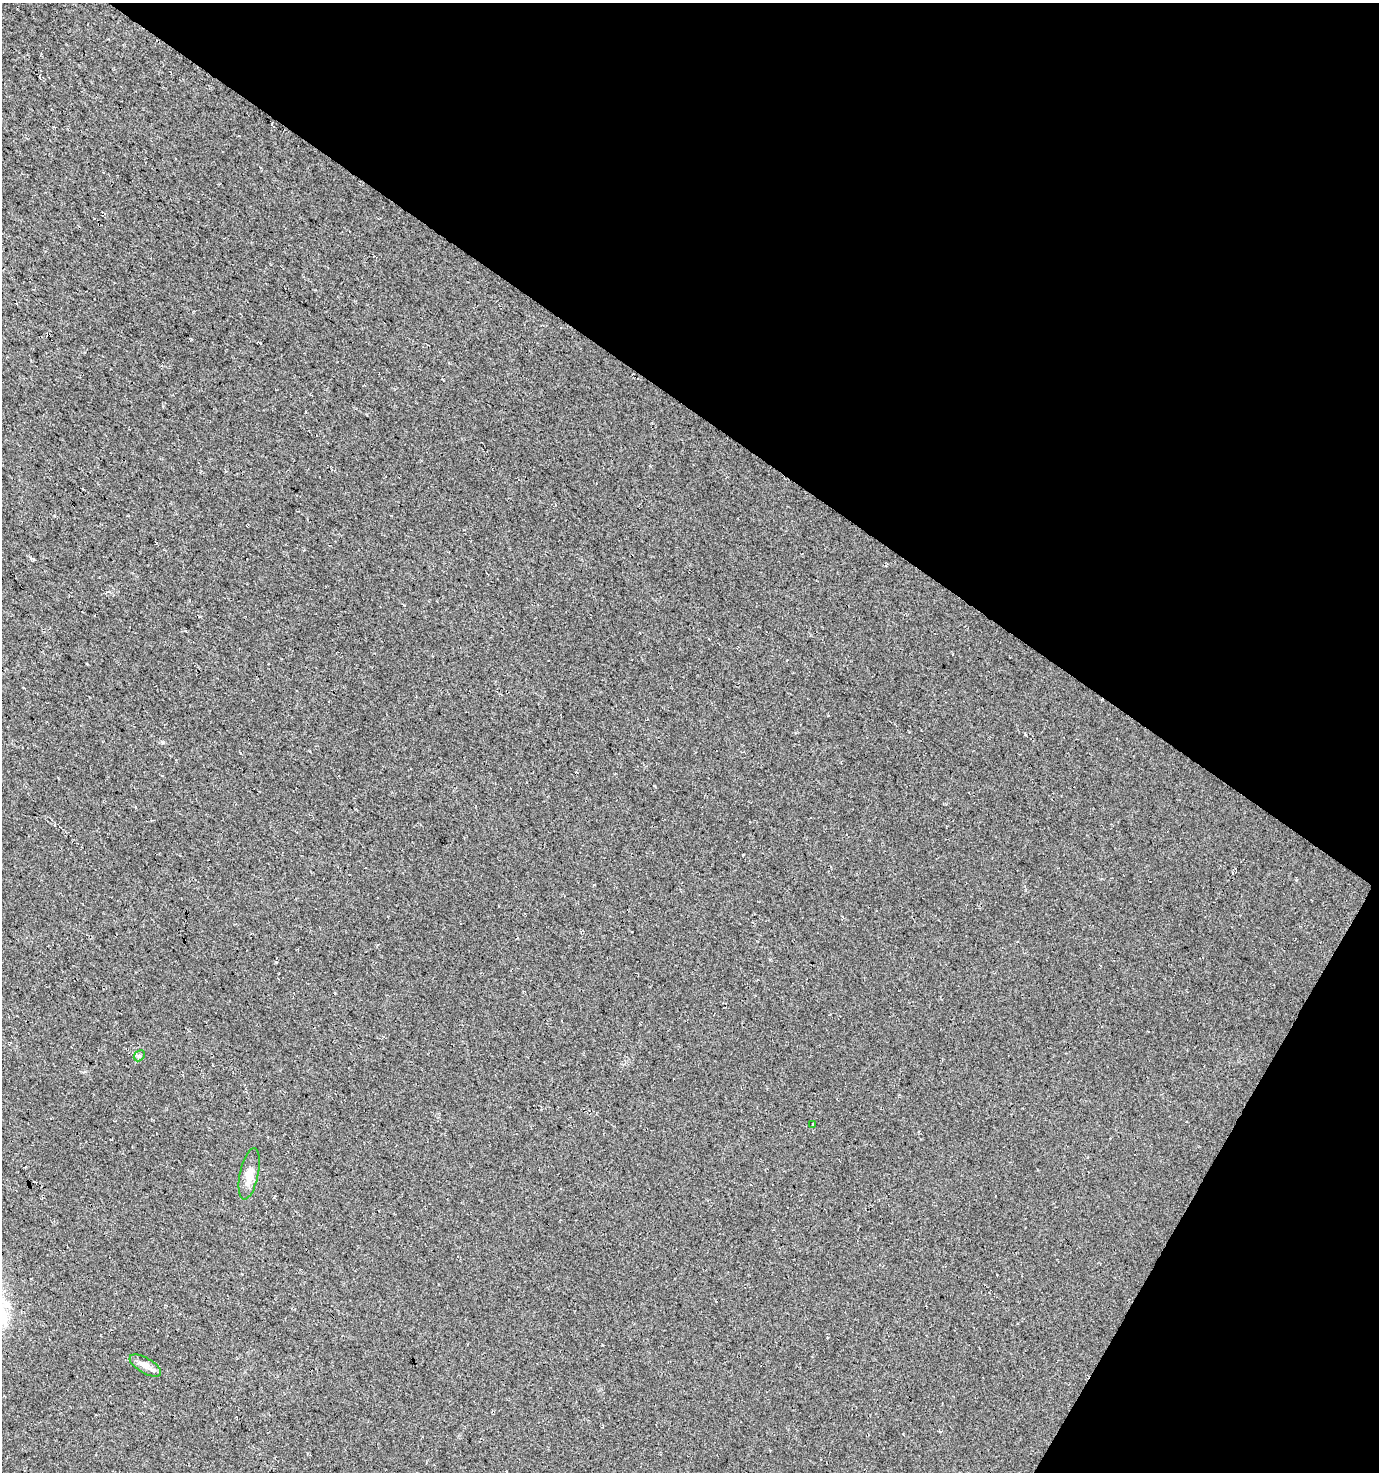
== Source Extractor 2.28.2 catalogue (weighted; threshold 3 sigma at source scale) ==
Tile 8 of 4 x 4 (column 4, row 2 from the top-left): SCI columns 4322-5698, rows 2947-4416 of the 5954 x 5886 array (HDU 1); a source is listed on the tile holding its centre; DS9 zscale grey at full resolution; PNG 1381 x 1474 px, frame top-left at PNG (2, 3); each listed source drawn as its Kron ellipse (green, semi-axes under 4 px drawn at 4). Shown black and unused: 33% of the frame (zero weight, under 3 of 4 exposures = <1% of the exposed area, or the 3 px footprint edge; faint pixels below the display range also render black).
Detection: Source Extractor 2.28.2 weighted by HDU 2 'WHT'; one run over the whole footprint, this tile lists its part. Background 0.0246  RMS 0.0088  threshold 0.0396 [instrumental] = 3 sigma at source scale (4.5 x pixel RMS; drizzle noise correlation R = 1.50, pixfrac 1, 0.0396/0.0396 arcsec/px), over >= 5 px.
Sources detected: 4; all 4 listed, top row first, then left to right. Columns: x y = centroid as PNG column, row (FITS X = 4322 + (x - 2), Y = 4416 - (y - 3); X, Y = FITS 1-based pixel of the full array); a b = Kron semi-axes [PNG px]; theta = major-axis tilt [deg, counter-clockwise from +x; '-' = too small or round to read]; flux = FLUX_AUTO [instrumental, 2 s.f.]
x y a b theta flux
139 1056 6 4 46 1.4
812 1124 4 2 - 1
249 1174 26 9 78 10
145 1366 18 7 -29 6.1